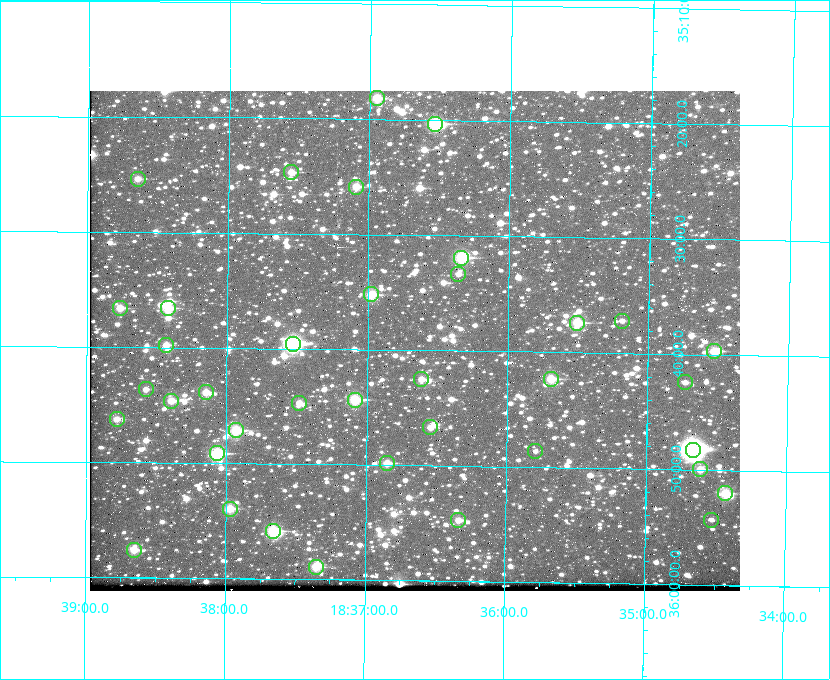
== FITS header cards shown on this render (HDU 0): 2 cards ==
NAXIS1  =                  650 / Width of table row in bytes
NAXIS2  =                  500 / Number of rows in table

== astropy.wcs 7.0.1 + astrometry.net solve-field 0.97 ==
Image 650 x 500 px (HDU 0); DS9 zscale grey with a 90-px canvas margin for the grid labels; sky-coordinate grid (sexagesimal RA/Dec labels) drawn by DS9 from the SOLVED WCS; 38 Tycho-2 reference stars matched to detected sources circled (green)
Header WCS: none
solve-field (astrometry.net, Tycho-2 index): SOLVED blind (the file carries no WCS)
Solved WCS: RA---TAN-SIP/DEC--TAN-SIP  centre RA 18:36:40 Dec +35:39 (279.17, +35.65 deg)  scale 5.21 arcsec/px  FOV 56.5' x 43.4'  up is +179 deg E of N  parity flipped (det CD > 0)
(file carries no celestial WCS; the grid is the blind solution)
Tycho-2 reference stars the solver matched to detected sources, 38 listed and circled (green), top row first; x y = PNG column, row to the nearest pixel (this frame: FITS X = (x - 90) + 1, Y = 500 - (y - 91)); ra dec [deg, ICRS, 3 dp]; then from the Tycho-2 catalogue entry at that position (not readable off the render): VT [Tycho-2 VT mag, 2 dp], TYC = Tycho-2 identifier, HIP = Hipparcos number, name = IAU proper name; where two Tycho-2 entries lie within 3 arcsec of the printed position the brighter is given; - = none
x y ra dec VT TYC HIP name
377 98 279.238 +35.303 11.12 2645-808-1 - -
435 124 279.134 +35.339 9.91 2645-980-1 - -
291 172 279.388 +35.411 11.24 2645-612-1 - -
138 179 279.661 +35.423 11.63 2645-537-1 - -
356 187 279.273 +35.431 11.09 2645-464-1 - -
461 258 279.085 +35.532 9.84 2645-710-1 - -
458 274 279.089 +35.556 12.25 2645-664-1 - -
371 294 279.243 +35.587 11.11 2645-606-1 - -
120 308 279.691 +35.610 11.17 2645-563-1 - -
168 308 279.606 +35.610 10.50 2645-565-1 - -
622 321 278.797 +35.620 11.98 2632-1285-1 - -
577 323 278.877 +35.623 10.37 2632-1282-1 - -
293 344 279.382 +35.660 8.88 2649-136-1 91311 -
166 345 279.608 +35.663 11.57 2649-139-1 - -
714 351 278.632 +35.662 10.68 2636-195-1 - -
421 379 279.153 +35.708 11.59 2649-53-1 - -
551 379 278.922 +35.705 10.37 2636-96-1 - -
685 382 278.683 +35.707 11.93 2636-92-1 - -
146 389 279.644 +35.727 11.73 2649-34-1 - -
206 392 279.537 +35.731 11.00 2649-31-1 - -
355 400 279.271 +35.739 10.27 2649-22-1 - -
171 401 279.598 +35.743 11.39 2649-19-1 - -
299 403 279.370 +35.745 11.39 2649-20-1 - -
117 419 279.695 +35.771 11.56 2649-1228-1 - -
430 427 279.136 +35.778 11.49 2649-1247-1 - -
236 430 279.483 +35.786 9.96 2649-1276-1 - -
693 450 278.667 +35.805 7.78 2636-68-1 91080 -
535 451 278.947 +35.810 12.41 2636-73-1 - -
217 453 279.516 +35.819 10.07 2649-1464-1 - -
387 463 279.212 +35.831 10.99 2649-1529-1 - -
700 469 278.654 +35.833 11.29 2636-133-1 - -
725 493 278.608 +35.867 11.60 2636-246-1 - -
230 509 279.492 +35.899 10.86 2649-1492-1 - -
458 520 279.083 +35.912 11.42 2649-1448-1 - -
711 520 278.632 +35.905 12.27 2636-371-1 - -
273 531 279.414 +35.931 10.32 2649-1381-1 - -
134 550 279.662 +35.960 11.12 2649-1270-1 - -
316 567 279.337 +35.982 10.50 2649-1232-1 - -